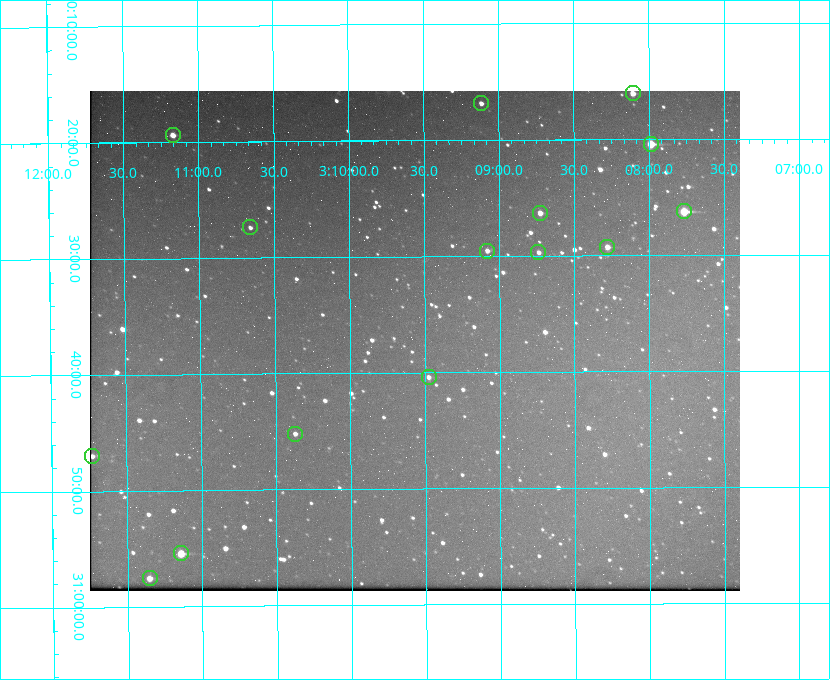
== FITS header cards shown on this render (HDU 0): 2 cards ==
NAXIS1  =                  650 / Width of table row in bytes
NAXIS2  =                  500 / Number of rows in table

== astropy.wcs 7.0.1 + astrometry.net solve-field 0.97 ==
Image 650 x 500 px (HDU 0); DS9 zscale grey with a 90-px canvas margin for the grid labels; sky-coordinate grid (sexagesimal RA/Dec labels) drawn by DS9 from the SOLVED WCS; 15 Tycho-2 reference stars matched to detected sources circled (green)
Header WCS: none
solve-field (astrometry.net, Tycho-2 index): SOLVED blind (the file carries no WCS)
Solved WCS: RA---TAN-SIP/DEC--TAN-SIP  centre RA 03:09:34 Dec +30:37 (47.39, +30.62 deg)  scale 5.17 arcsec/px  FOV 56.0' x 43.1'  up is -180 deg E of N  parity flipped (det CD > 0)
(file carries no celestial WCS; the grid is the blind solution)
Tycho-2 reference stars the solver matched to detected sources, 15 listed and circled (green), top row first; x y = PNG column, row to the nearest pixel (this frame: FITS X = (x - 90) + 1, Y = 500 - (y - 91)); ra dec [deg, ICRS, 3 dp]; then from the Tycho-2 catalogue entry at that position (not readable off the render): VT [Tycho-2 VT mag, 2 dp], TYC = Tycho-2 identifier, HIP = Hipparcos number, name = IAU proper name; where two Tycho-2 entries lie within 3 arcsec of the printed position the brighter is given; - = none
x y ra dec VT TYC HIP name
633 93 47.027 +30.268 10.45 2339-1565-1 - -
481 103 47.279 +30.281 11.50 2340-853-1 - -
173 135 47.792 +30.323 11.52 2340-1736-1 - -
651 144 46.997 +30.341 9.26 2339-1426-1 - -
684 211 46.942 +30.437 9.50 2339-1638-1 - -
540 213 47.182 +30.439 11.33 2339-1340-1 - -
250 227 47.665 +30.457 11.70 2340-1064-1 - -
607 247 47.070 +30.488 10.91 2339-1082-1 - -
487 251 47.270 +30.492 11.72 2340-1534-1 - -
538 252 47.184 +30.495 11.78 2339-1503-1 - -
429 377 47.369 +30.674 11.68 2340-1714-1 - -
295 434 47.592 +30.753 11.61 2340-1087-1 - -
92 456 47.932 +30.783 11.54 2340-1498-1 - -
181 553 47.785 +30.924 10.11 2340-1700-1 - -
150 578 47.838 +30.960 11.41 2340-1051-1 - -